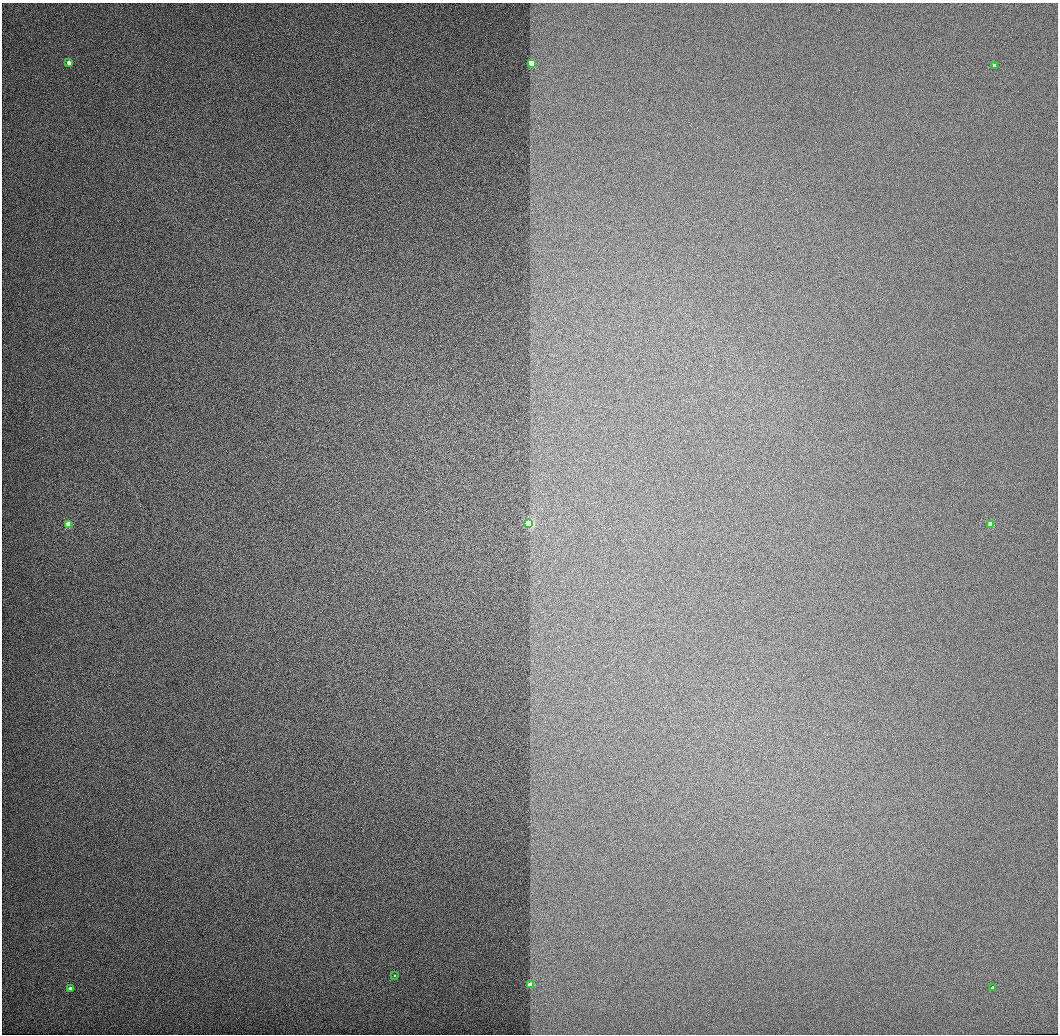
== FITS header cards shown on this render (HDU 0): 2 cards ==
NAXIS1  =                 1056 / Length of Axis 1 (Serial)
NAXIS2  =                 1032 / Length of Axis 2 (Parallel)

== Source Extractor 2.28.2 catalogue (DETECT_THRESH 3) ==
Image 1056 x 1032 px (HDU 0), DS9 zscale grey, 1 PNG px = 1 image px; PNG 1060 x 1036 px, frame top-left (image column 1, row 1032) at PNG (2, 3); each listed source drawn as its Kron ellipse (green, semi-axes under 4 px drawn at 4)
Background 515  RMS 3.2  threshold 9.71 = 3 sigma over >= 5 px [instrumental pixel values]
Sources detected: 10; all 10 listed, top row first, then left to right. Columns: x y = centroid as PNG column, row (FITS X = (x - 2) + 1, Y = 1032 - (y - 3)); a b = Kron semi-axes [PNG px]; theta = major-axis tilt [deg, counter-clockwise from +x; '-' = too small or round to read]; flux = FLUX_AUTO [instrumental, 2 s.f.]
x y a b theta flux
69 63 4 3 - 3100
532 64 4 3 - 15000
994 65 3 3 - 2800
529 524 3 3 - 70000
69 525 4 3 - 18000
990 525 3 3 - 18000
394 976 3 3 - 1200
530 985 3 3 - 18000
993 988 3 3 - 2600
70 989 3 3 - 3200